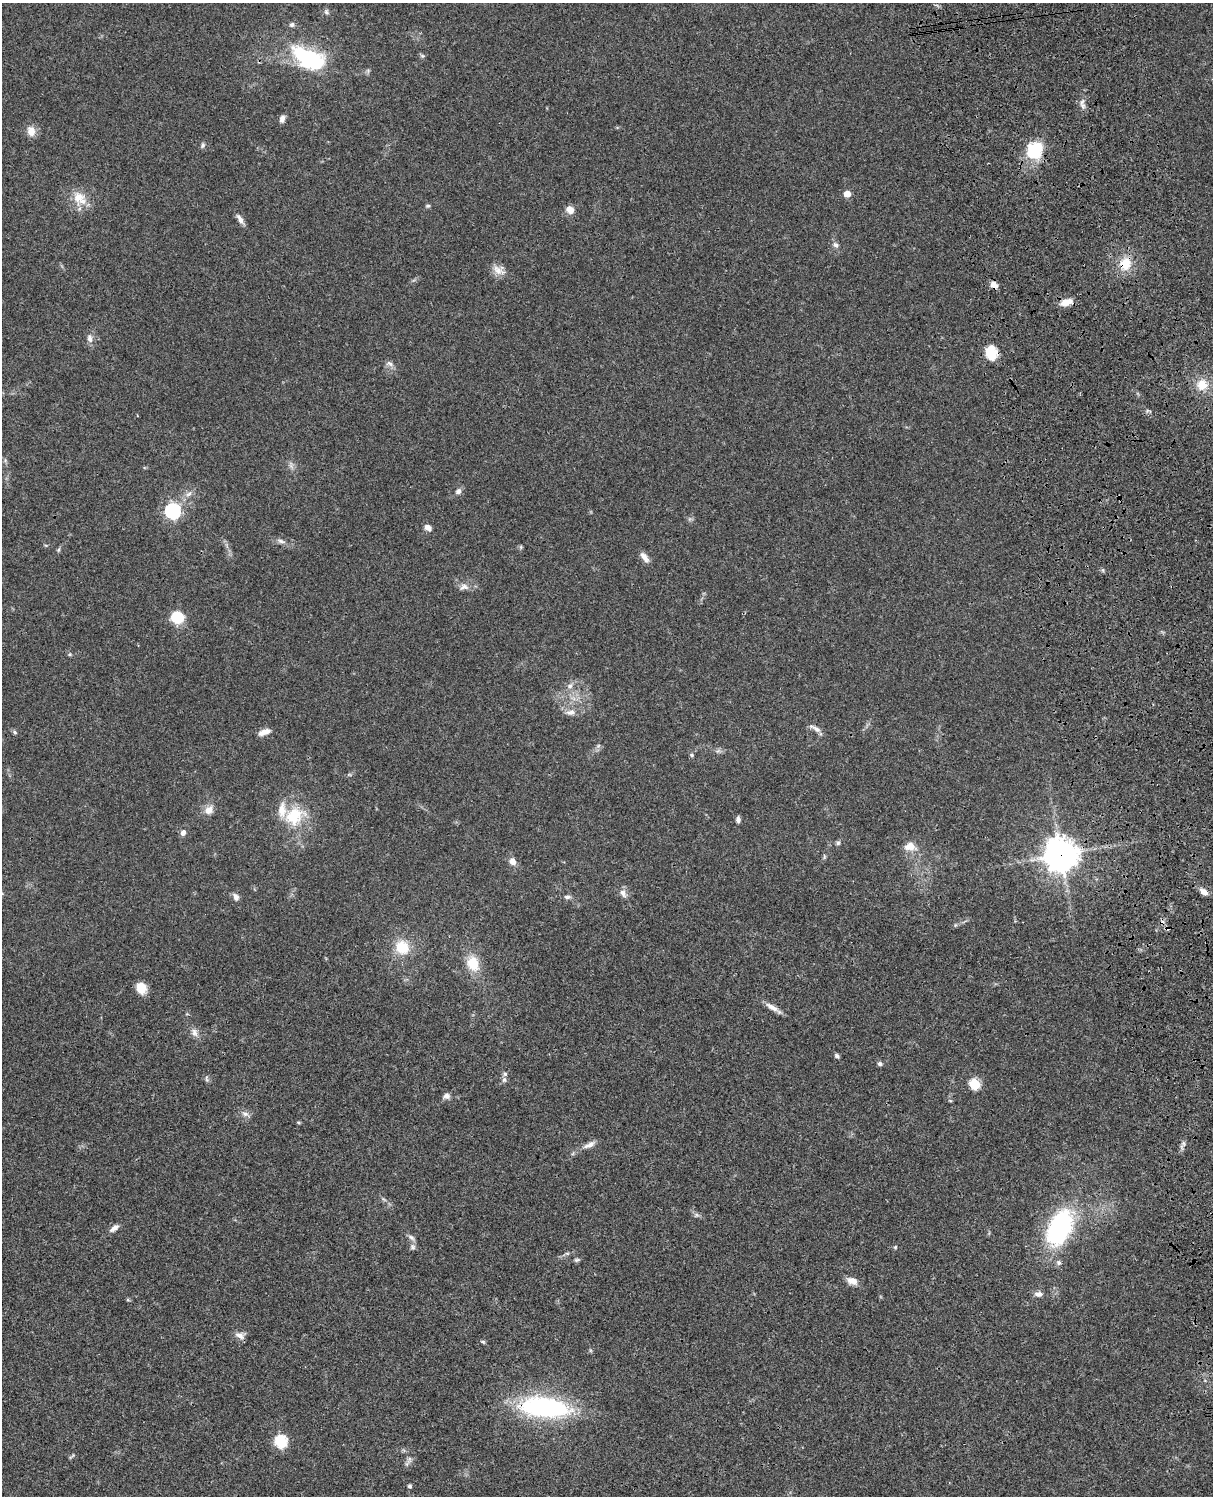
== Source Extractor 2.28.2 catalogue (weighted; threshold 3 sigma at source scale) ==
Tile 6 of 4 x 3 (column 2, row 2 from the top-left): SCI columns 1332-2542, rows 1771-3264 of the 5084 x 4921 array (HDU 1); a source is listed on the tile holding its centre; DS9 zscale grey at full resolution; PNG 1215 x 1498 px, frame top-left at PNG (2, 3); no overlay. Shown black and unused: <1% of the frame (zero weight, under 3 of 4 exposures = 6% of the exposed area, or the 3 px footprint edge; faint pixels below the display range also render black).
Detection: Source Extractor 2.28.2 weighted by HDU 2 'WHT'; one run over the whole footprint, this tile lists its part. Background 0.0745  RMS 0.0057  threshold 0.0258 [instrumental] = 3 sigma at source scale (4.5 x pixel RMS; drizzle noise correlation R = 1.50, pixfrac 1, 0.05/0.05 arcsec/px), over >= 5 px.
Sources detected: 95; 1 inside a brighter object's white glare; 1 cosmic-ray / hot-pixel residue — not listed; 2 inside a brighter listed object's ellipse — not listed separately; the other 91 listed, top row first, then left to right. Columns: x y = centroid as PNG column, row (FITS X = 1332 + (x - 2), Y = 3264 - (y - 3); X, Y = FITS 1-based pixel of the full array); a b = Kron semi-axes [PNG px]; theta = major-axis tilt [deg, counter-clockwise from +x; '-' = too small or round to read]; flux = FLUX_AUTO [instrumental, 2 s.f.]
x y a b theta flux
326 12 7 7 - 1.4
292 25 7 6 - 1.5
422 56 6 5 - 0.97
308 58 32 18 -26 60
1082 102 9 5 60 2
282 119 9 6 73 2.4
31 131 13 10 -77 5.3
203 145 8 5 65 1.2
1035 150 16 13 50 29
847 194 5 5 - 8
80 198 23 16 -46 10
428 206 6 5 - 0.89
570 210 10 9 - 4.3
240 219 15 6 -59 3
836 245 8 7 - 2
1125 264 15 14 - 12
499 270 18 12 -26 5.2
994 285 10 7 -45 3.1
1066 302 15 7 14 6
90 338 11 7 -79 2.8
991 353 17 13 -81 11
390 364 12 6 -20 2.2
1202 385 14 13 - 9.3
291 465 11 5 -79 2
458 491 9 6 45 2
189 494 11 6 37 2.4
173 511 7 6 - 130
428 527 8 6 -35 3.2
281 541 12 5 -18 2.1
46 545 5 3 - 0.58
521 547 6 4 90 0.77
58 550 6 4 71 0.79
644 557 15 7 -54 3.5
1103 570 6 4 90 0.83
464 587 13 9 8 3.4
177 617 13 11 -16 17
70 654 6 5 - 0.9
570 686 9 7 61 2.6
571 712 14 8 4 3.5
815 728 17 6 -30 2.9
15 732 7 5 -29 0.99
264 732 15 7 21 4.1
598 746 6 5 - 1.2
691 755 6 4 -23 0.86
209 810 11 10 - 4.6
294 816 26 20 38 23
738 819 8 5 -86 1.7
183 833 7 6 - 2.3
838 843 6 6 - 1.1
910 846 14 10 -1 6.5
1061 855 11 11 - 940
512 861 8 7 - 3.6
1204 892 9 6 -33 3.9
623 893 12 7 -52 3.1
236 897 10 7 -63 2.5
567 897 9 5 -4 1.6
402 947 15 13 -44 16
473 963 15 11 -72 14
141 988 11 9 -72 8.9
772 1007 21 7 -30 4.3
194 1033 12 8 -76 3.1
837 1056 6 5 - 1.3
880 1064 6 5 - 1.4
207 1079 10 5 -77 1.2
504 1080 8 6 75 1.5
975 1084 6 5 - 38
446 1096 9 7 12 2.3
950 1101 5 3 - 0.59
246 1114 13 6 -21 2.4
299 1122 6 3 -9 0.68
1183 1143 7 4 -71 1.1
589 1145 18 7 26 3.7
384 1199 9 3 -44 1.1
697 1215 6 6 - 1.2
114 1228 12 6 36 3
1059 1228 24 14 64 110
411 1237 11 6 -33 1.7
413 1247 8 7 - 1.7
895 1247 5 4 - 0.68
577 1260 8 4 13 1.1
1059 1263 7 6 - 1.5
852 1281 13 8 -19 4.5
1038 1294 10 7 0 2.6
128 1300 5 4 - 0.69
240 1335 12 9 -28 3.4
483 1342 6 4 -17 0.86
545 1407 53 20 -5 90
281 1441 6 6 - 66
72 1456 11 2 37 0.71
409 1459 14 5 73 2.2
409 1486 5 5 - 1.1
Overlapping masked pixels (flux is a lower limit): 6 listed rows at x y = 1125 264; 994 285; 1066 302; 991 353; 1061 855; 545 1407